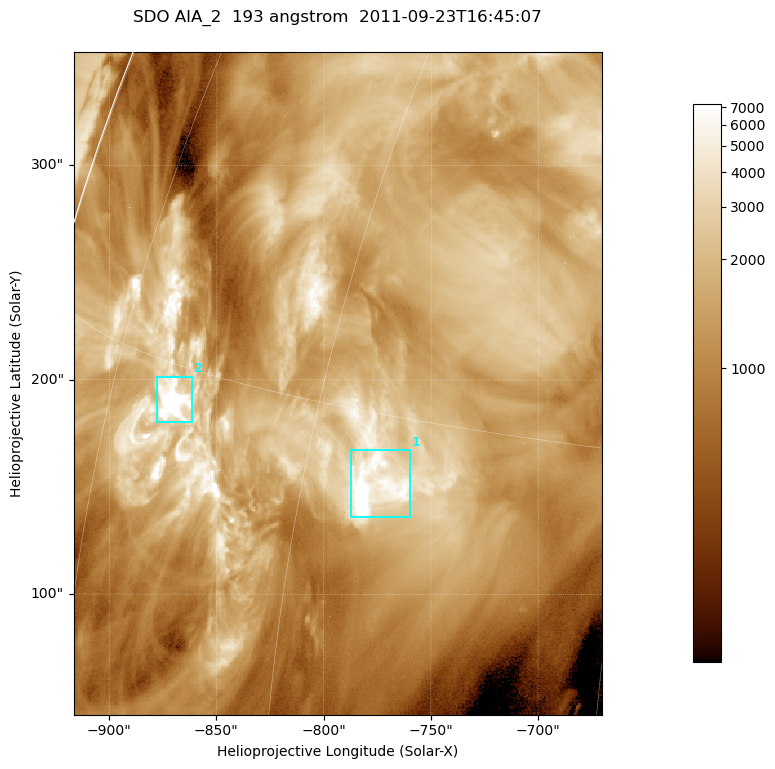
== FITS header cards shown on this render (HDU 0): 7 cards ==
TELESCOP= 'SDO     '           /
INSTRUME= 'AIA_2   '           /
WAVELNTH=                  193 /
WAVEUNIT= 'angstrom'           /
DATE-OBS= '2011-09-23T16:45:07.84' /
CTYPE1  = 'HPLN-TAN'           /
CTYPE2  = 'HPLT-TAN'           /

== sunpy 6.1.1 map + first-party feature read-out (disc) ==
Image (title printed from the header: SDO AIA_2  193 angstrom  2011-09-23T16:45:07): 410 x 514 px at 0.601 arcsec/px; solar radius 957 arcsec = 1592 px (partial field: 2.6% of the solar disc is inside the frame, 99% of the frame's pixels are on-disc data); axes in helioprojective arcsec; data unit not stated in the header (colour bar unlabelled)
Pointing: header CRPIX1/2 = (2043.81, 2047.21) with CRVAL1/2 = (0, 0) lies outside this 410 x 514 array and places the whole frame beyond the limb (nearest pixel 1.41 R_sun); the SolarSoft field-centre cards XCEN/YCEN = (-793.5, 198.4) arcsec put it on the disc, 1312 arcsec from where CRPIX/CRVAL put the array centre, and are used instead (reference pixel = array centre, CRVAL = XCEN/YCEN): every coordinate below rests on XCEN/YCEN
Orientation: roll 0.0564 deg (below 1 deg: not rotated)
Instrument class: DISC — disc imager (sunpy class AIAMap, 193 A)
Bright regions (active regions / flare kernels): reference = the on-disc median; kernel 3 px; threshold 5 sigma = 3728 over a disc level ~1341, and >= 1.15x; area >= 210 px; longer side >= 5 px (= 3 arcsec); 2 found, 2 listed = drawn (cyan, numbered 1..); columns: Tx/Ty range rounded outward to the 2 arcsec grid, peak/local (2 s.f.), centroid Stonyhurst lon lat
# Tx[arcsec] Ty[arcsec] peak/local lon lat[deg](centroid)
1 -788..-760 136..168 11 -56 +13
2 -878..-860 180..202 12 -69 +14
Off-limb structures (1.02-1.3 R_sun): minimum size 105 px: none found